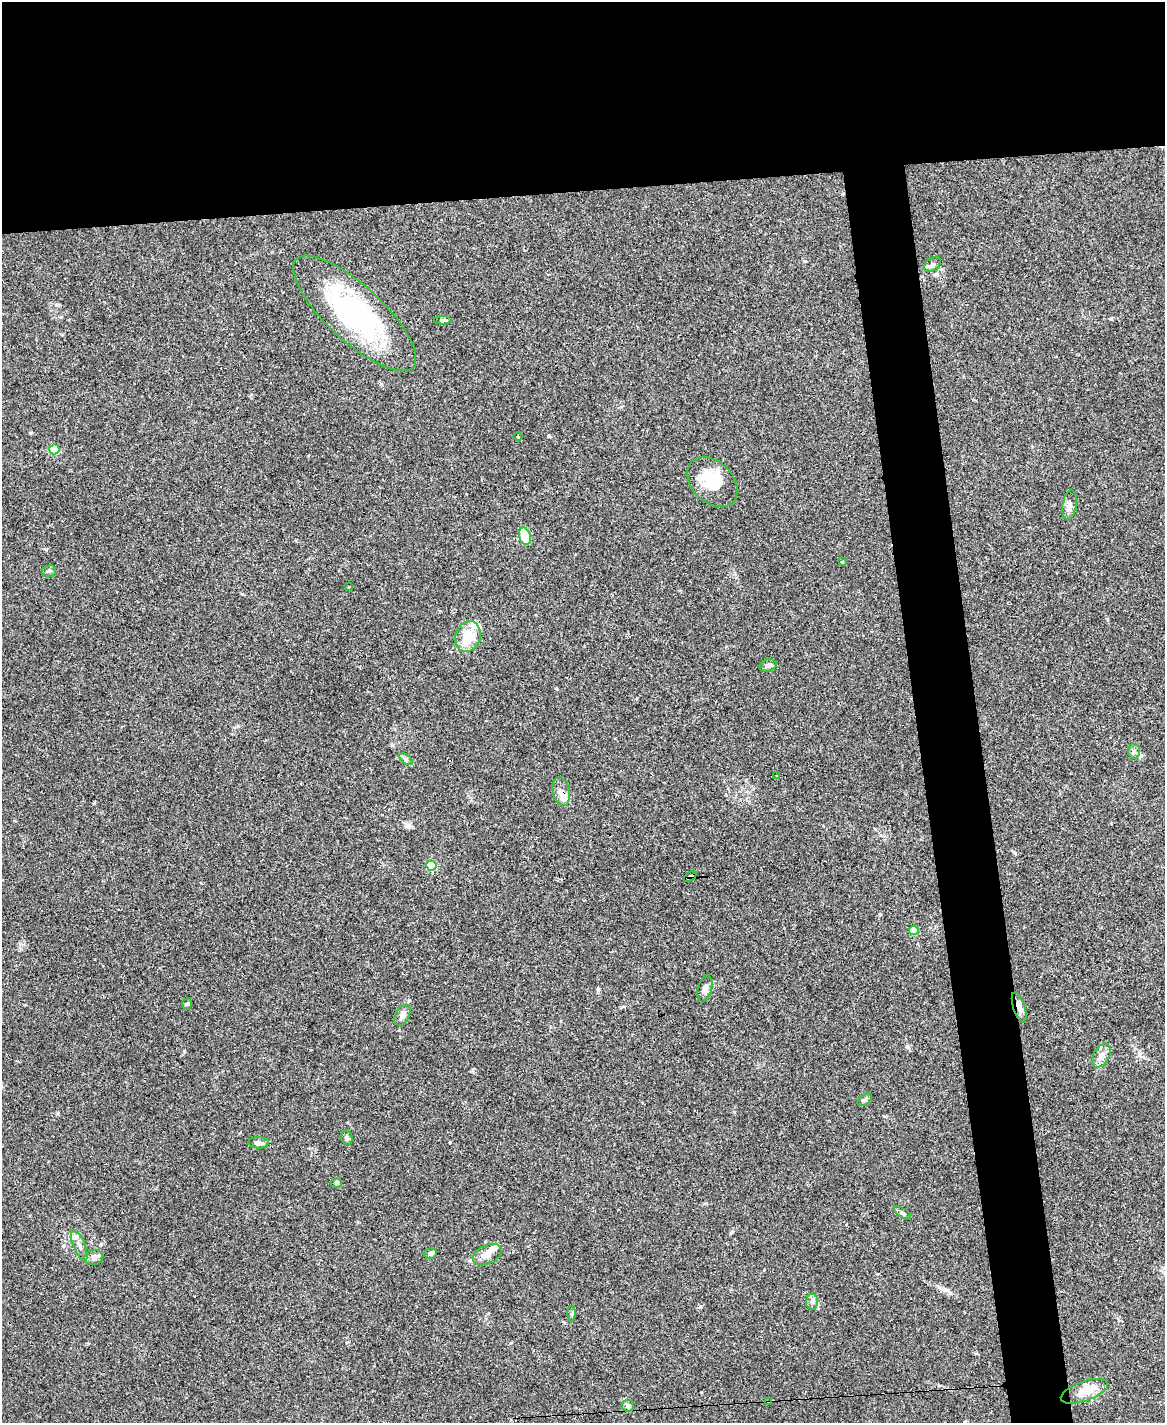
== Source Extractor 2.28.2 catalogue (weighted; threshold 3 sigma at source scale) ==
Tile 2 of 4 x 3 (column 2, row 1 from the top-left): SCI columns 1167-2329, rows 3081-4501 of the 4656 x 4633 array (HDU 1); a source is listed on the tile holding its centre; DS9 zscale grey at full resolution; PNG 1167 x 1425 px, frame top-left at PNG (2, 2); each listed source drawn as its Kron ellipse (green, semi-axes under 4 px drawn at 4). Shown black and unused: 18% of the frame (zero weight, under 3 of 4 exposures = <1% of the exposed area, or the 3 px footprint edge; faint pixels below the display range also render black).
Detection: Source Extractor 2.28.2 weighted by HDU 2 'WHT'; one run over the whole footprint, this tile lists its part. Background 0.0537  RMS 0.0046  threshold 0.0206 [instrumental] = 3 sigma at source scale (4.5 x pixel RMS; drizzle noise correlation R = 1.50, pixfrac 1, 0.05/0.05 arcsec/px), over >= 5 px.
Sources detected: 45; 3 inside a brighter object's white glare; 1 cosmic-ray / hot-pixel residue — neither listed nor drawn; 2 inside a brighter listed object's ellipse — not listed separately; the other 39 listed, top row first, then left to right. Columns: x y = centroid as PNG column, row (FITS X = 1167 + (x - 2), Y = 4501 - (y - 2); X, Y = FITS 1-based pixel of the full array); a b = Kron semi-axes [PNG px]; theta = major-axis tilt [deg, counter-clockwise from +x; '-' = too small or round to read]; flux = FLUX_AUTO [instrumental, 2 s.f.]
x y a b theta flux
932 265 9 6 38 1.6
355 313 79 28 -43 69
443 320 8 4 0 0.95
518 437 4 3 - 0.34
54 449 5 5 - 22
712 482 29 20 -44 15
1070 505 15 7 81 2.3
525 536 9 5 -74 14
842 562 3 2 - 0.39
49 571 7 5 12 0.99
349 587 4 2 - 0.29
468 637 16 12 71 9.4
768 665 8 6 17 1.4
1134 751 7 6 - 1.2
406 759 8 4 -37 0.98
777 776 3 2 - 0.83
561 792 14 8 -79 3.3
431 866 5 5 - 21
690 877 7 3 35 0.92
914 930 5 4 - 11
705 989 14 7 74 2
187 1004 6 4 71 0.78
1019 1007 16 5 -71 2.6
402 1015 11 6 62 2.4
1101 1056 13 8 60 3
865 1100 8 5 36 0.89
347 1138 7 5 -66 0.99
259 1143 10 5 -3 1.4
336 1183 5 5 - 0.78
903 1213 10 4 -36 0.9
79 1245 16 6 -67 2.6
430 1254 6 5 - 1.3
487 1254 15 9 26 3.7
94 1257 9 7 8 2.1
812 1302 8 6 -88 1.5
572 1314 8 4 90 0.71
1084 1391 24 9 19 6.7
768 1401 3 3 - 1.3
628 1406 6 6 - 0.88
Overlapping masked pixels (flux is a lower limit): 4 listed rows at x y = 561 792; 690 877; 1019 1007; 768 1401
Unlisted compact peaks at least as high as the median listed source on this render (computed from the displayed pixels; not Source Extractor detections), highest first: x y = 549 436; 598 990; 242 594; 908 1047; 450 1142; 880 914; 30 433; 804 261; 700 1307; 184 1051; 1015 853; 557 689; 94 803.